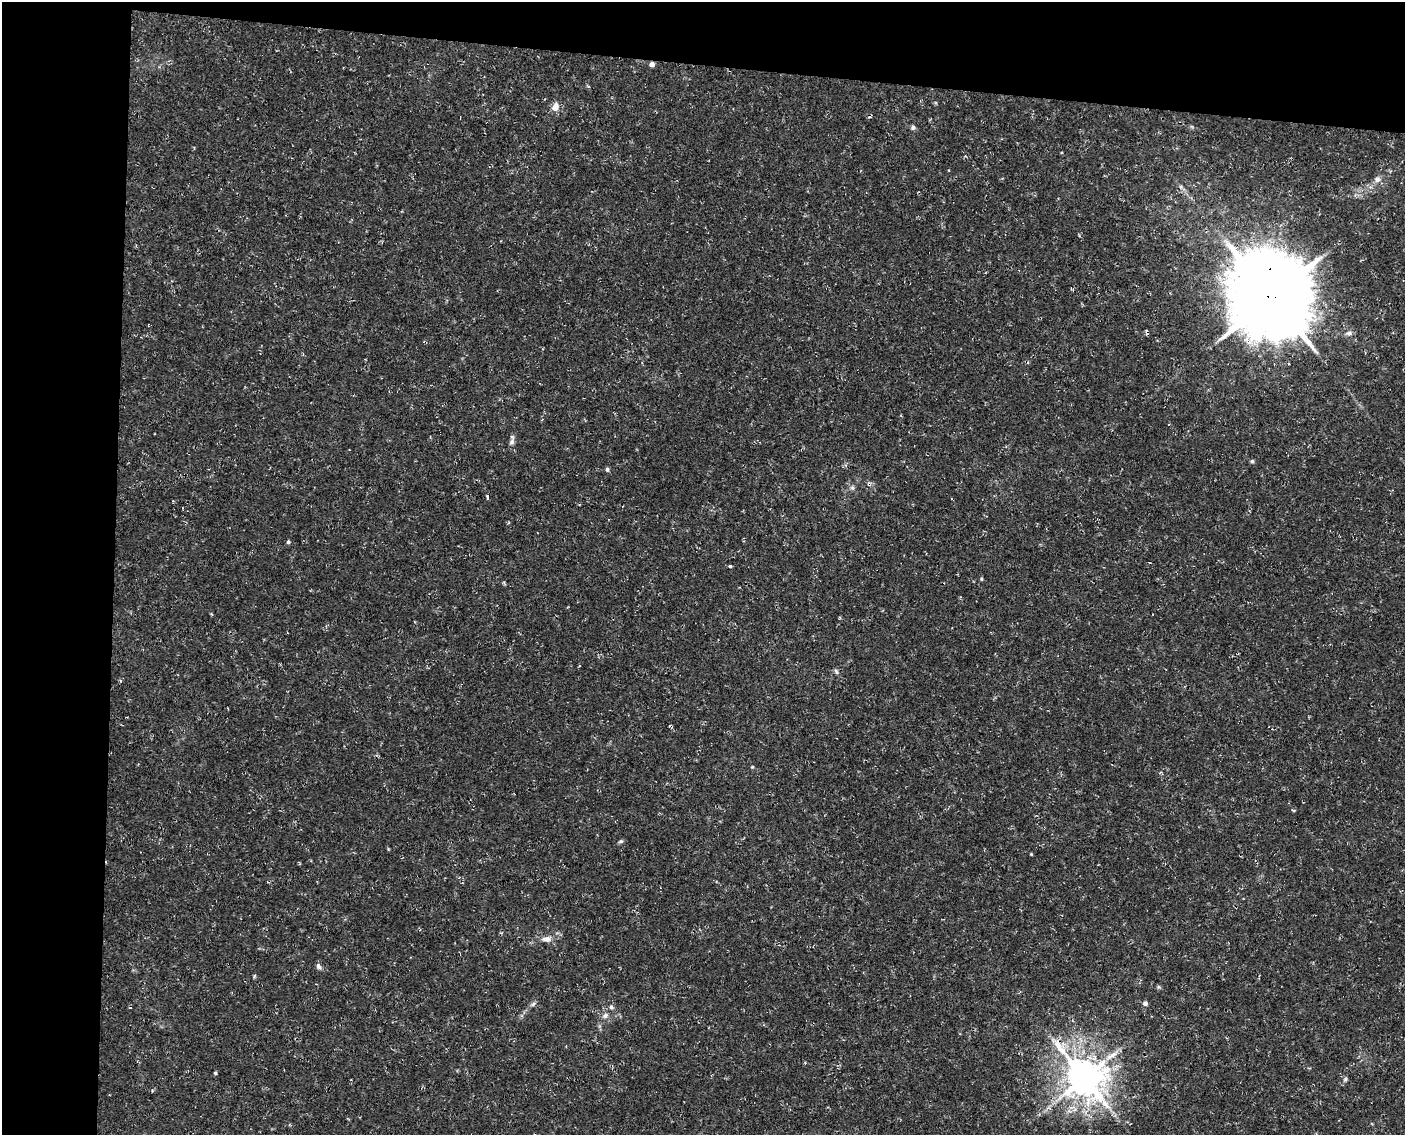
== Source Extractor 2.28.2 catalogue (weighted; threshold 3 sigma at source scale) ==
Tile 1 of 3 x 4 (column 1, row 1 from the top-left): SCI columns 404-1806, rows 3403-4535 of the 4897 x 4553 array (HDU 1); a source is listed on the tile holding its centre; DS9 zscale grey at full resolution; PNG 1407 x 1137 px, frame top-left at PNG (2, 2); no overlay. Shown black and unused: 14% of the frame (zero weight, under 3 of 4 exposures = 5% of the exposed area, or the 3 px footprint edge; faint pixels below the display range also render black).
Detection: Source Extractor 2.28.2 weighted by HDU 2 'WHT'; one run over the whole footprint, this tile lists its part. Background 0.00483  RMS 0.0017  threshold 0.00758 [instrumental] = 3 sigma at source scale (4.5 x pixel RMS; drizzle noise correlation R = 1.50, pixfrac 1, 0.0396/0.0396 arcsec/px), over >= 5 px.
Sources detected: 35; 2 cosmic-ray / hot-pixel residue — not listed; the other 33 listed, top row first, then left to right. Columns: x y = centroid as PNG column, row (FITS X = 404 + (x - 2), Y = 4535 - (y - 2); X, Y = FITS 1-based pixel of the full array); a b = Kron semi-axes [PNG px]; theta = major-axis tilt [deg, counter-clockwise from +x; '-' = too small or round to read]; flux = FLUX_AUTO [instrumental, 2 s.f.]
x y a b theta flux
652 64 4 4 - 0.92
555 107 8 7 - 1.5
913 127 6 5 - 0.43
1377 179 9 8 - 0.76
1271 297 26 23 -62 2000
1349 333 11 6 6 0.59
512 442 9 7 68 0.55
1252 461 5 4 - 0.29
607 469 6 4 -77 0.28
869 484 6 4 -72 0.29
852 488 7 4 0 0.32
488 497 4 3 - 1
288 542 5 4 - 0.31
730 566 4 3 - 0.23
981 579 4 4 - 0.19
836 672 8 5 -62 0.35
752 767 4 3 - 0.16
1294 810 5 2 - 0.19
620 841 7 5 4 0.29
1031 854 4 4 - 0.13
546 939 12 7 2 1.1
319 966 9 6 -57 0.52
254 976 6 3 71 0.19
1158 987 6 4 -89 0.23
1145 1003 6 6 - 0.47
533 1004 7 5 45 0.37
611 1007 6 5 - 0.38
605 1015 8 7 - 0.69
805 1063 4 4 - 0.15
215 1073 4 4 - 0.22
1084 1077 13 10 -48 460
1345 1079 6 4 26 0.29
1049 1108 6 4 -18 0.3
Overlapping masked pixels (flux is a lower limit): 4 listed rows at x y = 652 64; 1271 297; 869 484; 1084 1077